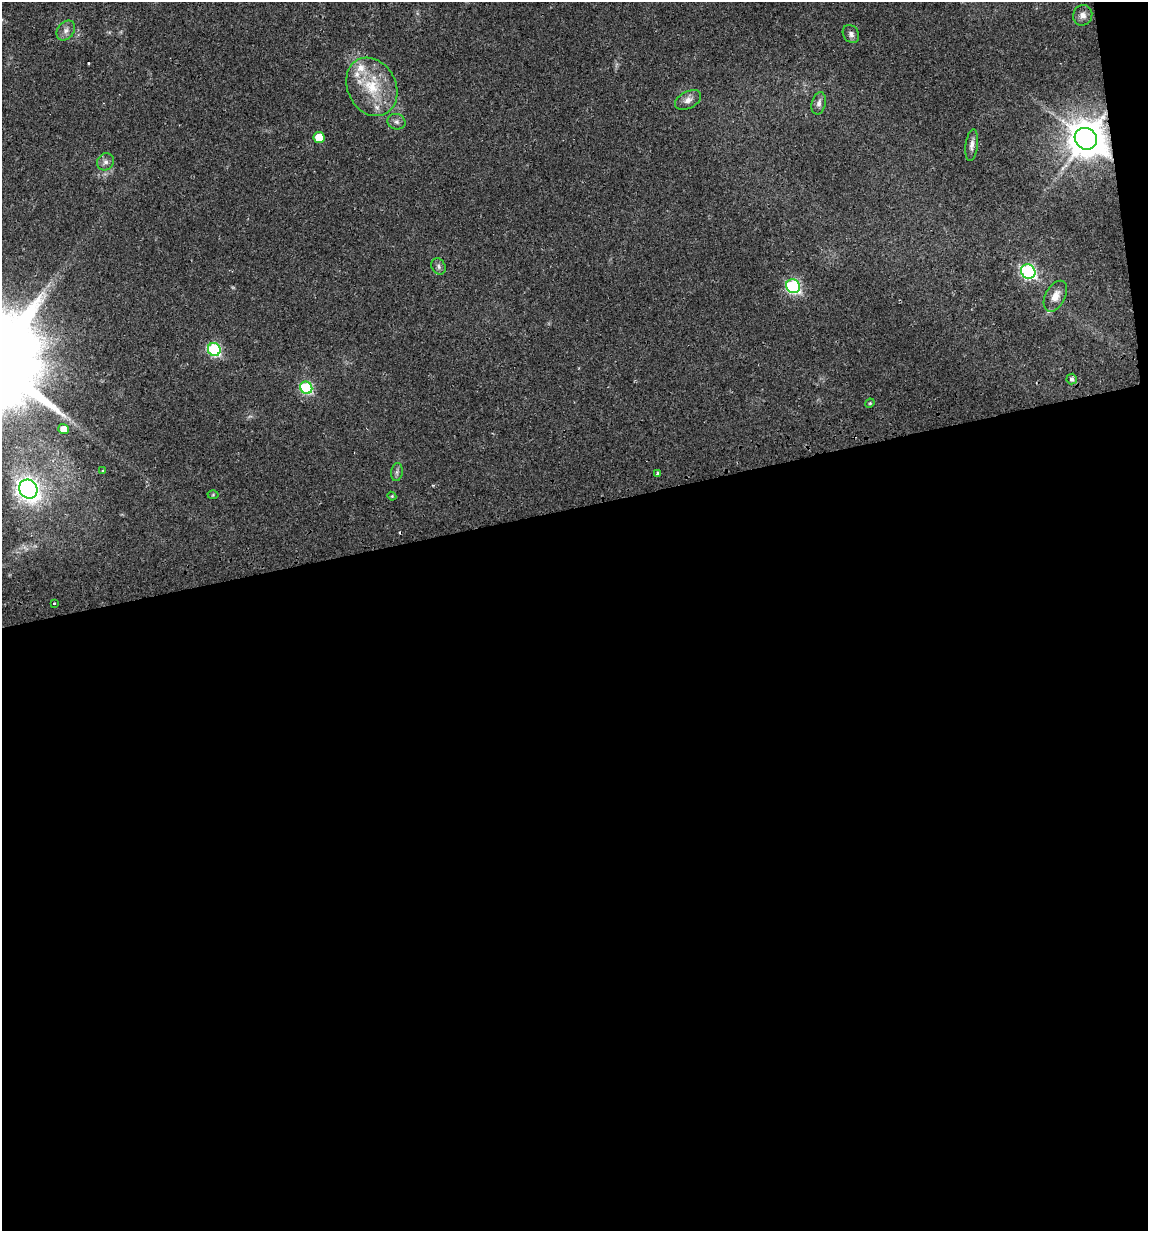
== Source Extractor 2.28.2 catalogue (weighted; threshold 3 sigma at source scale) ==
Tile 16 of 4 x 4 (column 4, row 4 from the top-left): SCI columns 3473-4618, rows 33-1261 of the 4700 x 4980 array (HDU 1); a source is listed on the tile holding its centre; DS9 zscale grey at full resolution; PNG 1150 x 1233 px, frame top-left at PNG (2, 2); each listed source drawn as its Kron ellipse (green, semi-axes under 4 px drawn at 4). Shown black and unused: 60% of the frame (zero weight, under 2 of 3 exposures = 2% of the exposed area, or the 3 px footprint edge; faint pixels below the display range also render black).
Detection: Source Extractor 2.28.2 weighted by HDU 2 'WHT'; one run over the whole footprint, this tile lists its part. Background 0.0534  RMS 0.0079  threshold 0.0354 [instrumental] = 3 sigma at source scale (4.5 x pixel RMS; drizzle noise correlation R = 1.50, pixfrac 1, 0.0396/0.0396 arcsec/px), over >= 5 px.
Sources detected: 34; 2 too faint to see at this stretch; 2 cosmic-ray / hot-pixel residue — neither listed nor drawn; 3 inside a brighter listed object's ellipse — not listed separately; the other 27 listed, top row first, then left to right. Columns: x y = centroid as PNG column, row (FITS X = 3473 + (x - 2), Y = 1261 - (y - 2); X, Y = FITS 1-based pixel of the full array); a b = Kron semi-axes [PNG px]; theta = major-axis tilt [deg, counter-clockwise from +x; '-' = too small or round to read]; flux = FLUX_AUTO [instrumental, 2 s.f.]
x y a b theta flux
1083 15 10 9 - 4.4
66 31 11 8 54 4.1
851 34 9 7 -57 3.1
372 87 30 24 -62 35
688 100 14 8 27 5.1
819 103 11 7 76 3.4
396 122 9 7 -16 2.7
319 138 5 5 - 14
1086 139 11 10 - 2200
972 145 16 6 83 3.7
105 162 9 8 - 3.3
438 266 8 6 -59 2.2
1028 271 7 7 - 130
793 286 7 6 - 130
1055 296 16 10 62 8.2
214 350 7 6 - 94
1072 379 5 5 - 2.7
306 388 6 6 - 80
870 403 5 4 - 0.77
63 429 5 5 - 7.6
103 471 3 3 - 0.9
397 472 9 5 82 2.1
658 473 3 3 - 3.6
28 489 10 8 -49 480
213 495 5 3 - 0.71
392 496 4 4 - 0.81
54 603 3 2 - 0.85
Overlapping masked pixels (flux is a lower limit): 1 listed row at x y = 1086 139